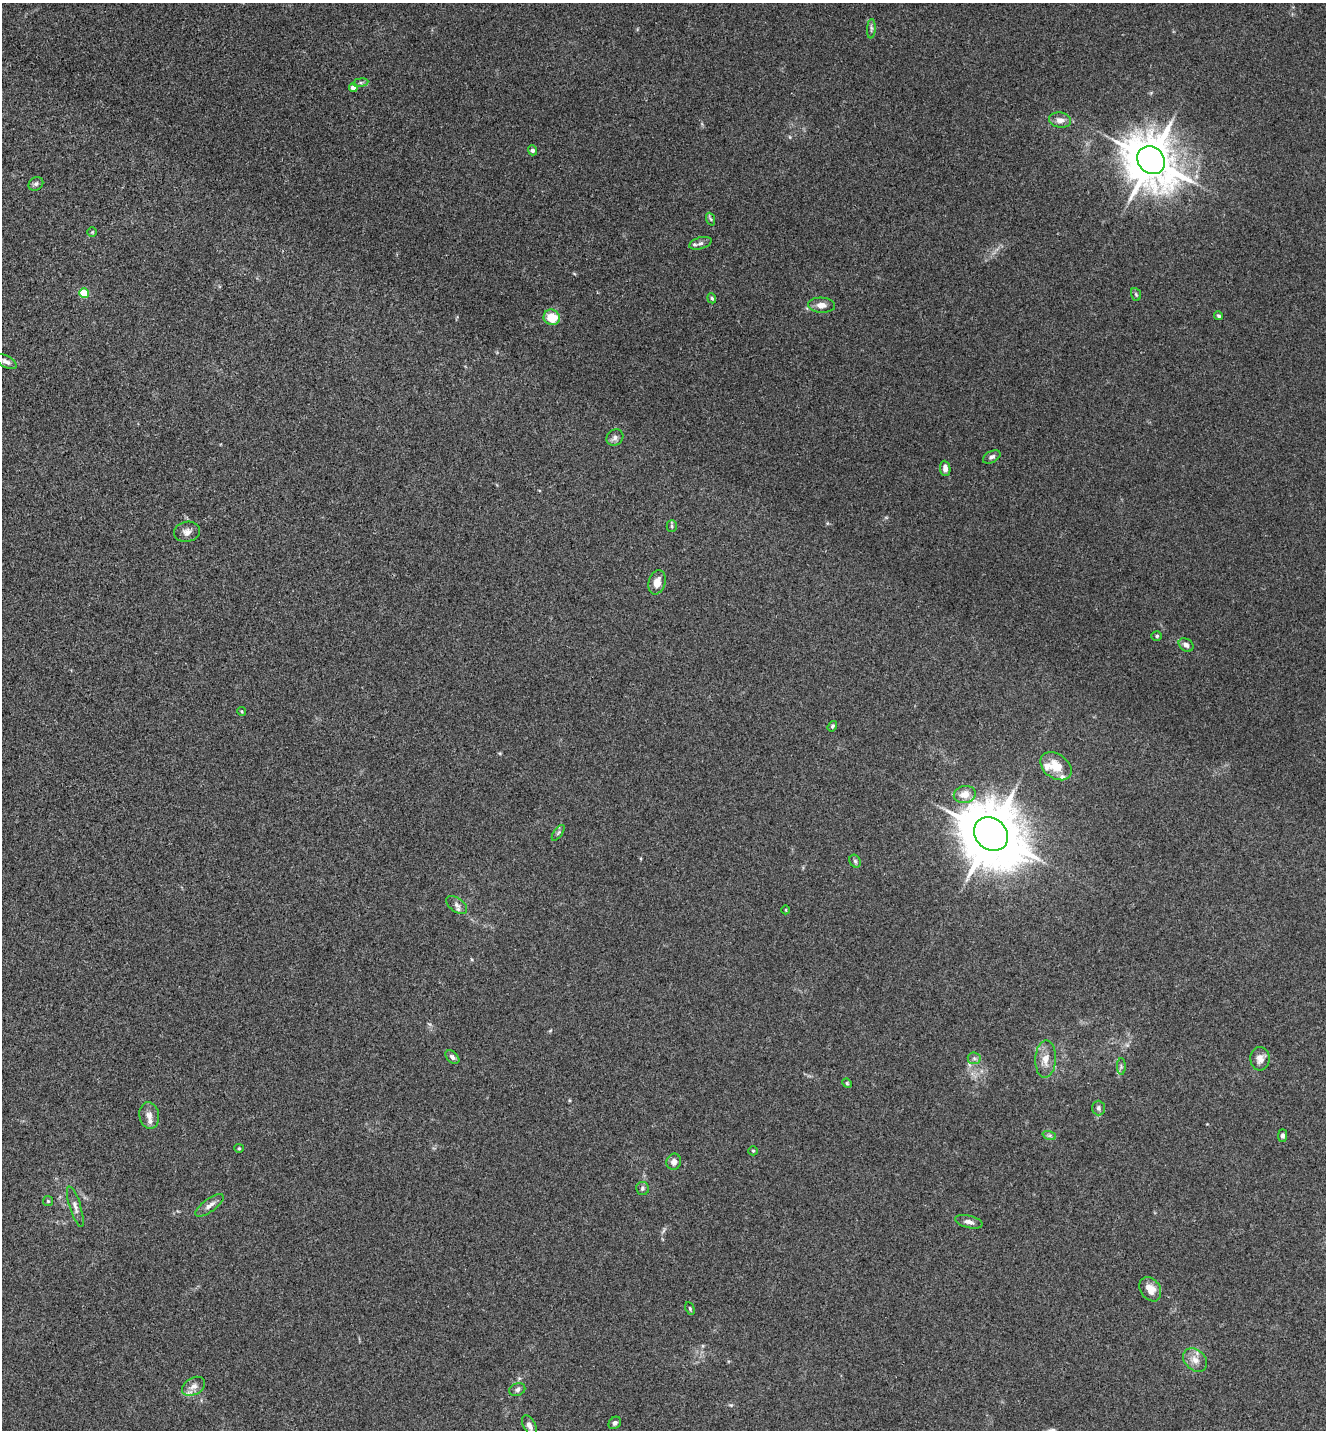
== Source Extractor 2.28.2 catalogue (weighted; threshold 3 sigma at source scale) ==
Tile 11 of 4 x 4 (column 3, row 3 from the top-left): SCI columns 2933-4256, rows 1431-2858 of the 5726 x 5715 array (HDU 1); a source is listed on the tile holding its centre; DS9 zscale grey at full resolution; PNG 1328 x 1432 px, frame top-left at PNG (2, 3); each listed source drawn as its Kron ellipse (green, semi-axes under 4 px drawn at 4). Shown black and unused: <1% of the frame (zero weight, under 3 of 4 exposures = <1% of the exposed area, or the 3 px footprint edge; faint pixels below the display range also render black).
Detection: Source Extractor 2.28.2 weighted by HDU 2 'WHT'; one run over the whole footprint, this tile lists its part. Background 0.0238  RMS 0.0045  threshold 0.0202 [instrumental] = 3 sigma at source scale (4.5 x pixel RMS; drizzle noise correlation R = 1.50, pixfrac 1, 0.05/0.05 arcsec/px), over >= 5 px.
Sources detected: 63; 4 inside a brighter listed object's ellipse — not listed separately; the other 59 listed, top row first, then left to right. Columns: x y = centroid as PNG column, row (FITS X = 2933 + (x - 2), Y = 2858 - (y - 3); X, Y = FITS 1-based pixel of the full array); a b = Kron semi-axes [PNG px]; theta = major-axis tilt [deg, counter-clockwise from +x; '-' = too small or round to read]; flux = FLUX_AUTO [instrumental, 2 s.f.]
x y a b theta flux
871 29 10 4 86 1
361 83 7 4 8 0.89
353 88 4 4 - 3.5
1060 120 11 7 -9 3.1
533 150 5 4 - 1.3
1151 160 15 13 -46 2200
36 184 8 6 36 1.2
710 219 6 4 -69 0.72
92 232 4 4 - 0.49
700 243 11 6 16 1.8
84 293 5 4 - 13
1136 294 6 5 - 0.67
712 298 5 4 - 0.64
821 305 13 7 -2 3.1
1219 316 4 3 - 0.74
552 317 8 7 - 9
6 362 12 5 -28 1.7
615 438 9 7 36 1.6
992 457 9 5 28 1.4
945 468 8 5 -84 2
672 526 6 5 - 0.77
187 532 13 10 11 2.8
657 582 12 8 75 3.7
1157 636 5 4 - 0.73
1186 645 8 6 -35 1.6
242 712 4 3 - 0.44
832 726 5 4 - 0.69
1056 766 17 12 -36 8.3
965 794 11 8 12 5.1
558 833 9 4 54 0.93
991 834 18 15 -43 3300
855 861 7 5 -62 0.92
457 905 12 6 -37 1.9
786 910 4 3 - 0.39
452 1057 8 5 -43 1.3
974 1058 6 6 - 1.1
1046 1059 19 10 87 5.2
1260 1059 12 9 -89 3.1
1121 1066 8 4 -89 0.89
847 1083 5 4 - 0.51
1098 1108 7 6 - 1.2
149 1115 13 9 -82 3
1049 1135 7 4 -18 0.85
1282 1136 6 4 90 1
239 1148 5 4 - 0.5
753 1151 5 4 - 0.6
674 1162 8 7 - 2.3
642 1188 6 6 - 1.1
48 1201 5 5 - 0.6
210 1205 17 6 36 2.8
75 1207 21 5 -73 2.6
969 1222 14 6 -13 2.3
1150 1289 13 9 -57 5.2
690 1308 7 4 -64 0.63
1195 1360 13 10 -43 4
194 1386 12 8 29 2.6
517 1390 8 6 24 1.3
615 1423 7 5 43 1.1
529 1425 11 6 -62 2.7